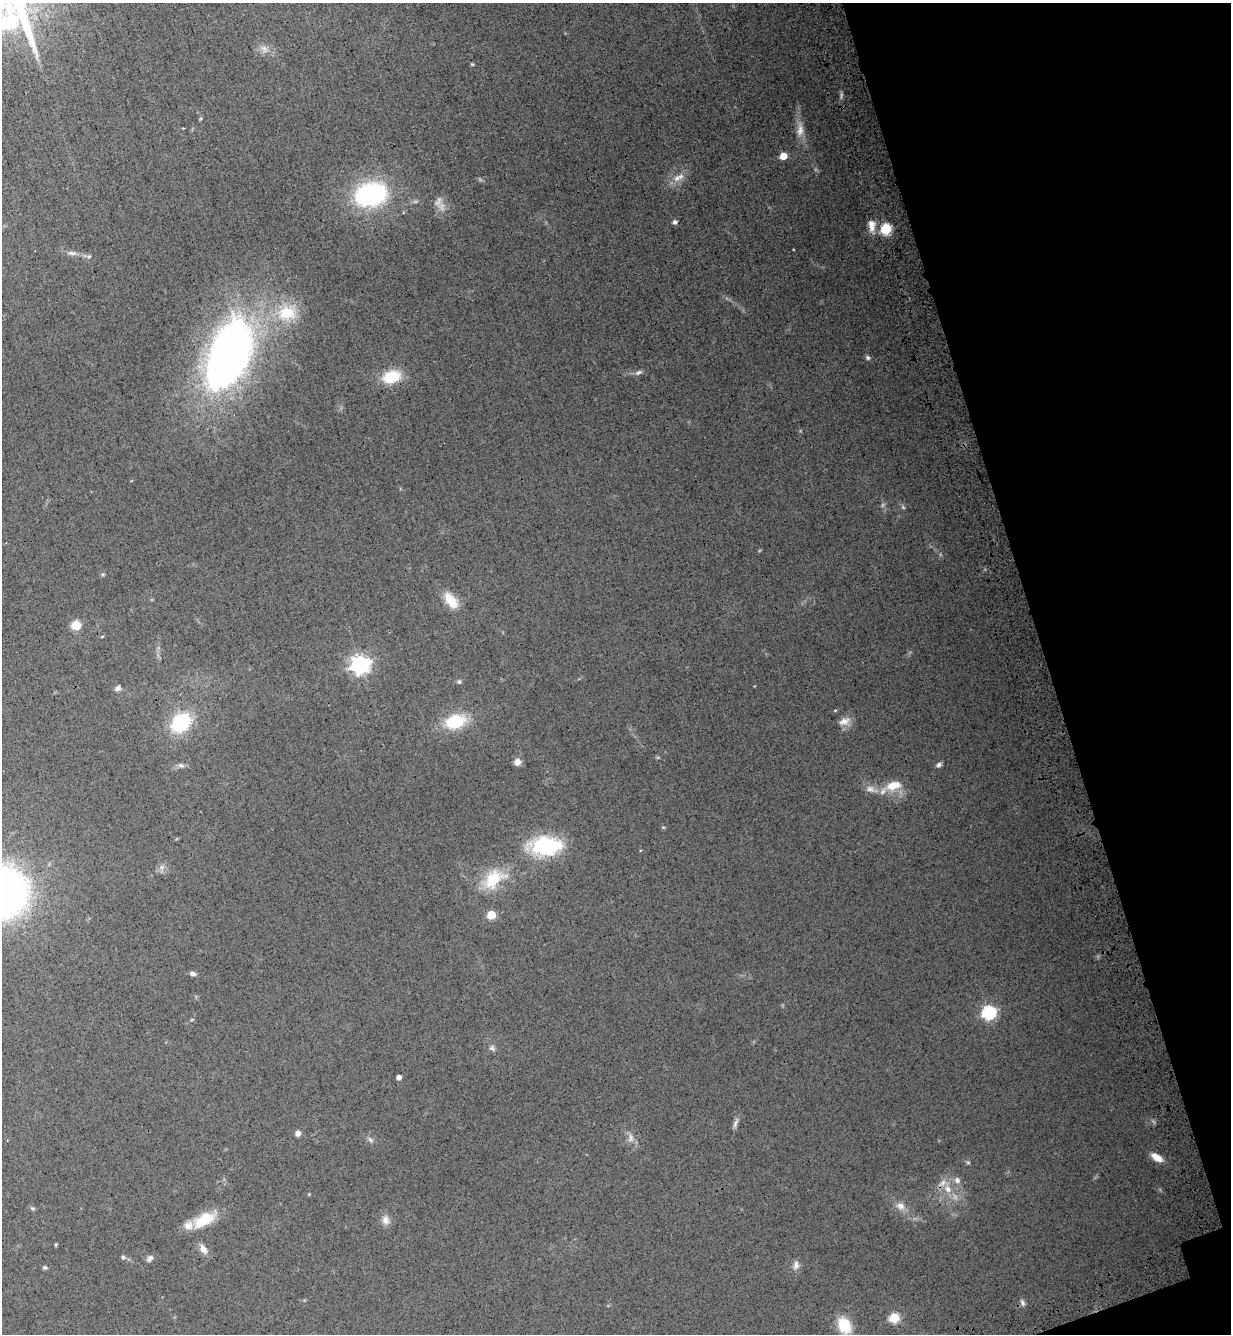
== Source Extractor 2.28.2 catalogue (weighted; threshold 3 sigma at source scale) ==
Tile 12 of 4 x 4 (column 4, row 3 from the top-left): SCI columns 4032-5260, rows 1416-2747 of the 5477 x 5494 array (HDU 1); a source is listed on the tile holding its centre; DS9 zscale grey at full resolution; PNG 1233 x 1336 px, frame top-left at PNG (2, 3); no overlay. Shown black and unused: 15% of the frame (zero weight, under 3 of 4 exposures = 7% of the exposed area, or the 3 px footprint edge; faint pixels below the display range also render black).
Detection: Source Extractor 2.28.2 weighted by HDU 2 'WHT'; one run over the whole footprint, this tile lists its part. Background 0.0322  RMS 0.0068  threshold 0.0307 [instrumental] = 3 sigma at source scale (4.5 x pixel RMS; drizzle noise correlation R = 1.50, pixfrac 1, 0.05/0.05 arcsec/px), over >= 5 px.
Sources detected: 62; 3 too faint to see at this stretch — not listed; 3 inside a brighter listed object's ellipse — not listed separately; the other 56 listed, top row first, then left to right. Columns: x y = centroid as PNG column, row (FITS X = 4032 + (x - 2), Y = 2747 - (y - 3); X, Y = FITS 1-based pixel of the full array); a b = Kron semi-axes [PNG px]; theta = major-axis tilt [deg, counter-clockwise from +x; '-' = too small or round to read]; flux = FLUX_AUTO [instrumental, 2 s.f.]
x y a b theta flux
264 49 13 8 -52 4.1
472 64 5 3 - 0.7
800 130 19 9 87 7
783 156 5 5 - 14
677 178 11 7 36 4.7
371 194 34 24 13 89
675 222 5 5 - 1.9
871 227 14 9 -81 6.1
886 229 6 5 - 63
72 253 13 5 -9 2.9
287 313 27 21 2 26
229 354 78 41 68 370
868 358 6 5 - 1.5
638 372 10 6 25 2
391 377 22 14 15 19
103 574 6 5 - 1
451 600 24 12 -53 12
76 625 10 9 - 8.4
360 665 7 7 - 320
459 682 6 5 - 1.3
118 688 8 6 28 2.1
455 721 18 12 15 34
844 721 16 9 18 5.1
180 723 17 13 42 52
517 762 8 7 - 4
181 765 9 6 -1 2.1
939 765 6 5 - 1.9
893 786 24 12 16 12
545 846 35 20 3 52
162 867 7 6 - 2.2
493 879 31 20 40 25
491 915 5 5 - 25
193 974 7 4 -12 2.2
989 1012 6 6 - 120
492 1048 8 7 - 1.9
399 1077 4 4 - 3.7
735 1123 15 4 66 2.4
298 1133 5 5 - 3.6
631 1138 12 7 84 3.3
370 1140 9 5 -46 1.7
1157 1157 15 7 -30 6.9
957 1180 9 8 - 3.1
948 1189 12 9 -54 7
900 1206 13 9 -17 4.8
32 1208 6 4 -18 0.96
204 1220 31 14 31 19
386 1220 11 10 - 4.2
56 1245 5 3 - 0.74
203 1249 14 7 -59 4.6
123 1257 6 5 - 1.2
150 1258 9 6 40 2.3
796 1265 11 8 89 3.2
45 1267 5 4 - 1.2
1022 1302 10 5 -62 1.9
894 1318 5 5 - 44
844 1325 19 14 -62 17